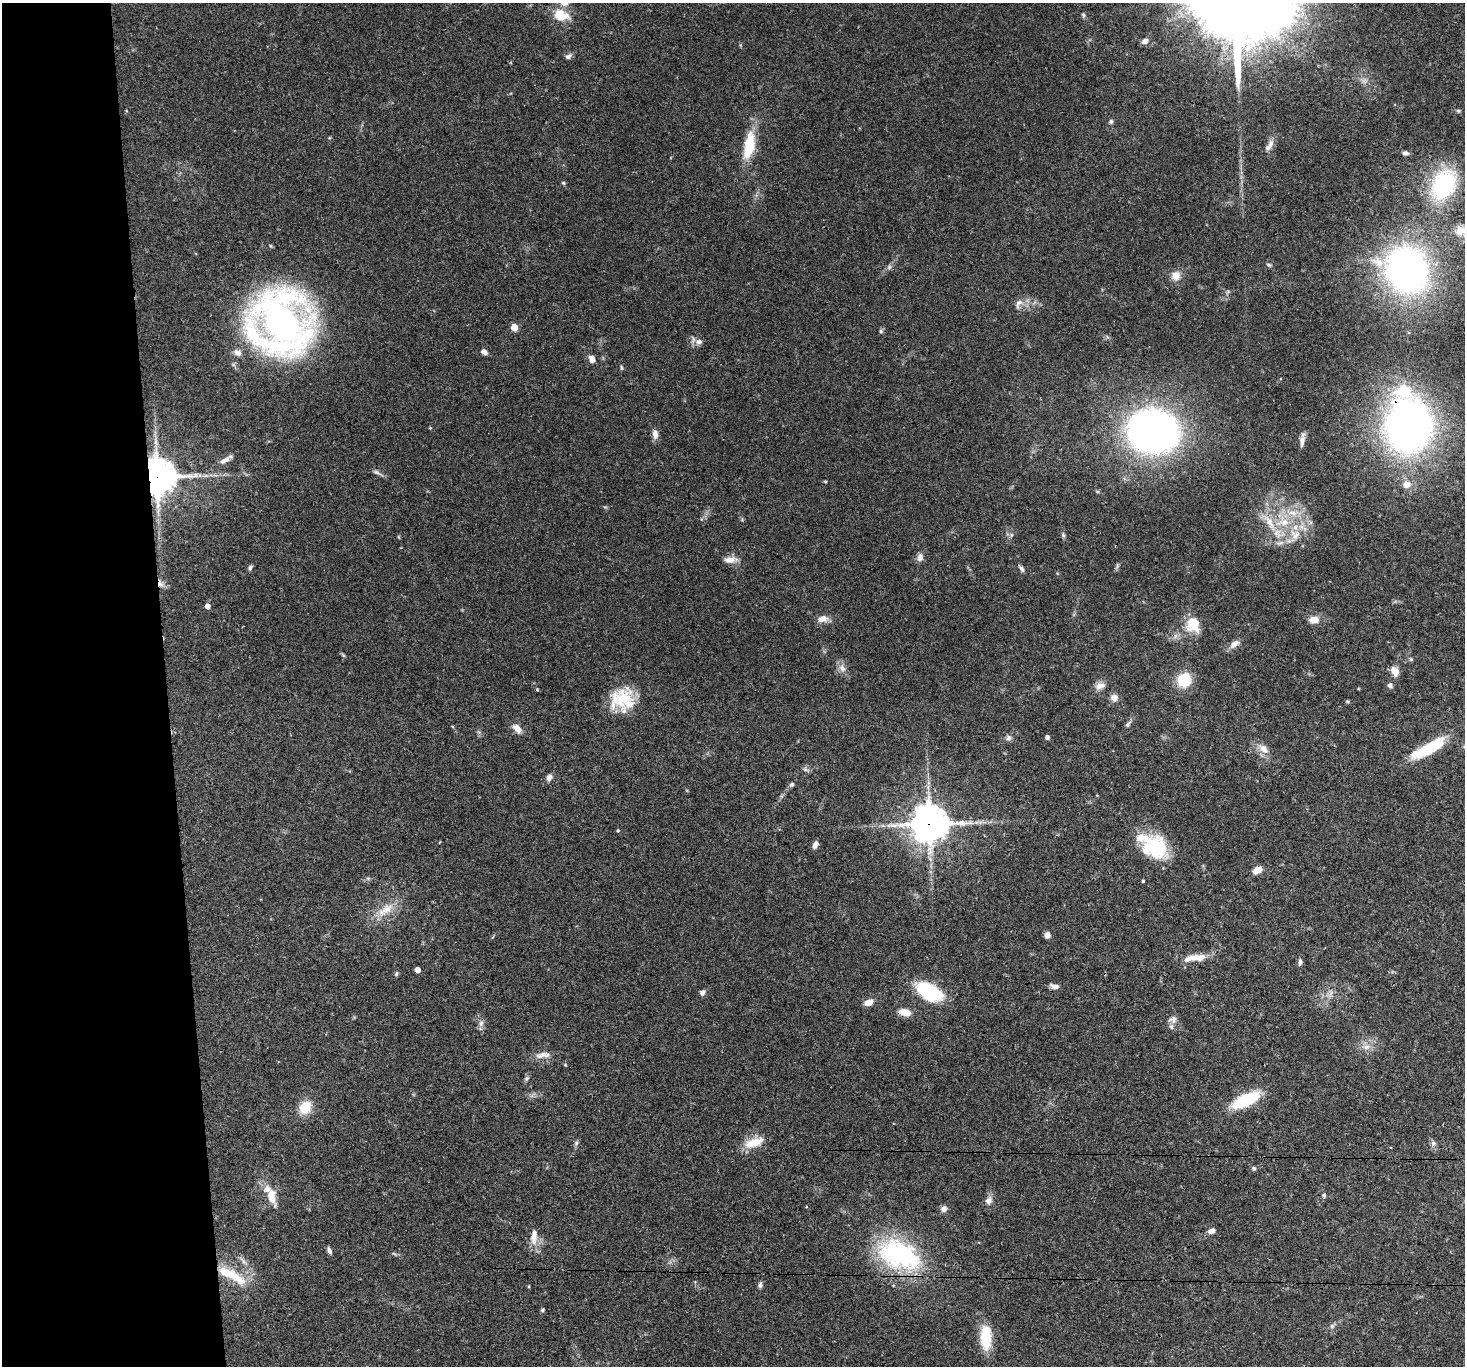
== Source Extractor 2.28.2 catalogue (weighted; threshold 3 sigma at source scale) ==
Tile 4 of 3 x 3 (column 1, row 2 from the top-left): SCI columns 1-1463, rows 1511-2874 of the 4388 x 4360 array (HDU 1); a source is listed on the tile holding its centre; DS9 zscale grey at full resolution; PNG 1467 x 1368 px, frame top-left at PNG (2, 3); no overlay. Shown black and unused: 11% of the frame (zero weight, under 3 of 4 exposures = <1% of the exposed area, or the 3 px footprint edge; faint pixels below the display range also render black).
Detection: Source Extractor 2.28.2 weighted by HDU 2 'WHT'; one run over the whole footprint, this tile lists its part. Background 0.0563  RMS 0.0035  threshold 0.016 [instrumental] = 3 sigma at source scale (4.5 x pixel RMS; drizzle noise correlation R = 1.50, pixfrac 1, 0.05/0.05 arcsec/px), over >= 5 px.
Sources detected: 121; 7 inside a brighter listed object's ellipse — not listed separately; the other 114 listed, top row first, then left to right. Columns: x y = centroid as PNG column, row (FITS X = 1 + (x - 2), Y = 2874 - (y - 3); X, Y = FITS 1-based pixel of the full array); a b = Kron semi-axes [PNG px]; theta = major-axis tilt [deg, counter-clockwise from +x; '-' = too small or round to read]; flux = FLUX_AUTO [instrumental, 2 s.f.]
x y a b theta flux
561 15 19 13 -12 7.8
1083 15 6 5 - 0.64
1145 41 7 5 32 1.9
568 56 9 6 31 1.1
1458 111 6 5 - 0.54
1111 121 6 6 - 0.72
1270 144 14 8 78 2.2
749 145 30 11 79 14
1405 153 7 5 -1 1.1
563 183 6 5 - 0.47
1443 185 29 21 63 44
1462 230 21 17 -6 6.1
1269 264 7 3 -9 0.54
889 267 7 6 - 0.85
1406 269 38 33 -61 150
1176 276 11 10 - 3.1
1019 303 13 8 39 2.1
281 323 55 51 -63 180
514 327 5 5 - 7.8
881 331 6 5 - 0.61
699 342 9 7 3 1.7
484 352 7 5 -32 1.5
237 353 11 8 -24 1.9
592 359 9 6 -63 1.9
621 368 7 3 -81 0.47
1404 391 29 21 -8 16
1408 427 35 30 88 240
1153 431 37 31 -12 190
655 434 11 7 -83 2.3
1302 441 16 6 79 1.8
224 460 18 7 30 2.3
377 472 12 5 -28 1.1
157 477 11 10 - 720
825 481 4 3 - 0.37
1407 484 10 10 - 3.2
1284 522 24 10 8 8.4
1011 535 6 4 72 0.58
1063 535 7 5 -86 0.65
1295 535 16 15 - 6.5
920 557 11 8 71 1.7
730 560 19 8 5 2.7
250 567 6 5 - 0.79
1022 569 8 5 -56 0.95
160 584 10 7 -60 1.9
207 606 5 4 - 2.2
822 619 13 8 10 2.9
1314 620 12 8 2 3.1
1193 624 17 14 -79 8.5
1234 644 13 7 38 2.3
343 655 7 4 -45 0.46
1411 659 5 4 - 0.5
842 668 12 9 -59 2.1
1395 671 10 7 -70 3.6
1184 680 14 13 - 11
1390 685 7 6 - 1
1100 686 14 9 19 2.3
537 689 5 3 - 0.32
1114 698 8 8 - 2.3
623 699 29 23 45 14
1348 701 5 4 - 0.42
1128 724 11 5 50 0.93
517 729 14 8 -46 2.6
1047 737 4 4 - 1.1
1008 738 8 7 - 1.1
1263 749 15 10 -40 3.4
1428 749 42 11 29 16
805 769 8 5 -19 0.91
549 777 8 7 - 1.5
792 785 6 5 - 0.83
1097 795 3 2 - 0.22
929 824 13 12 - 750
618 831 5 4 - 0.42
815 845 8 5 67 1.9
1154 846 29 28 - 20
1257 870 11 7 29 2.6
1143 881 3 3 - 0.48
385 910 31 12 36 7.4
1047 935 7 6 - 1.7
1195 958 29 8 7 5.7
1300 962 9 5 86 1.1
417 970 4 4 - 3.2
396 974 7 4 59 0.49
1054 986 11 6 -11 1.5
702 992 7 6 - 1.2
928 992 28 15 -30 24
869 1002 9 6 22 3.1
905 1012 12 7 -15 4.2
1173 1020 11 9 30 1.8
481 1023 10 6 80 1.4
1366 1047 11 7 1 2.1
542 1055 19 8 18 2.7
565 1065 5 3 - 0.32
526 1078 7 6 - 0.74
1246 1100 26 10 26 21
305 1108 11 9 54 9.5
754 1142 25 10 17 6.9
576 1143 6 5 - 0.67
1433 1143 7 6 - 0.93
1254 1168 5 4 - 0.81
1324 1195 6 5 - 0.62
271 1196 25 11 -80 5.9
988 1200 11 8 56 2
944 1209 8 7 - 1.5
1212 1231 8 6 21 1.7
534 1236 24 9 87 4.1
329 1250 9 5 -67 1.1
899 1255 60 36 -23 46
243 1261 7 4 -72 0.89
232 1275 44 12 -29 12
760 1285 9 5 85 0.85
529 1286 4 3 - 0.3
542 1310 5 4 - 0.51
1332 1326 8 5 45 0.8
986 1337 30 13 -90 11
Overlapping masked pixels (flux is a lower limit): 5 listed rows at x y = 1408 427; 157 477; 160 584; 929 824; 899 1255
Isophote crosses this tile's border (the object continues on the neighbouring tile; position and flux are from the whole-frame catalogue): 1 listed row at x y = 1462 230